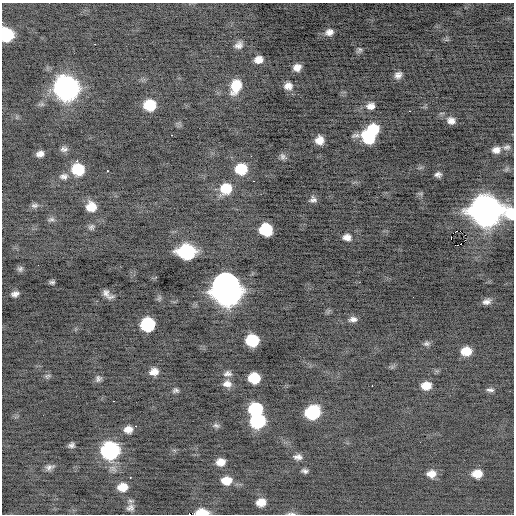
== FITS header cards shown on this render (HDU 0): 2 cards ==
NAXIS1  =                  512 / Axis length
NAXIS2  =                  512 / Axis length

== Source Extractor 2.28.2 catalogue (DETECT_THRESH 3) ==
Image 512 x 512 px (HDU 0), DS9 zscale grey, 1 PNG px = 1 image px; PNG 516 x 516 px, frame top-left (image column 1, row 512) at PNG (2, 3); no overlay
Background -0.409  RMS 0.84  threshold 2.53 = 3 sigma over >= 5 px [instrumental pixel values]
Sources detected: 91; all 91 listed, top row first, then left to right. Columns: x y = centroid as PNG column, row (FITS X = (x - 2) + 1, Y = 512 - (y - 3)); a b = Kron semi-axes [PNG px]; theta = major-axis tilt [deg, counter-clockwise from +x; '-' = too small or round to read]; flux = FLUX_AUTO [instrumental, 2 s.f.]
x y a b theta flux
329 32 12 9 12 390
6 35 10 9 - 3700
95 44 2 2 - 510
239 45 9 7 35 300
359 50 9 7 51 150
259 60 9 7 14 460
297 67 8 7 - 420
398 75 8 7 - 300
236 86 14 10 71 1400
288 86 10 9 - 410
66 88 13 12 - 33000
150 105 10 9 - 1700
371 106 10 8 1 390
410 111 3 2 - 240
451 121 9 8 - 350
373 129 11 10 - 1900
171 135 3 2 - 580
368 138 15 9 -25 2000
319 140 8 7 - 570
507 147 10 7 16 190
64 149 9 7 2 200
496 150 10 8 9 400
40 154 7 5 16 300
283 157 9 6 -48 190
77 161 3 2 - 160
78 169 10 9 - 1900
241 169 10 10 - 1700
107 171 3 2 - 68
438 174 6 5 - 180
64 176 11 8 6 260
253 181 2 2 - 47
226 189 12 11 - 1400
313 199 9 8 - 220
34 205 10 6 5 170
91 207 9 9 - 890
486 211 17 13 -5 83000
51 219 9 6 0 150
91 227 9 7 35 170
266 230 10 9 - 2600
460 231 2 2 - 64
465 235 3 2 - 290
347 237 11 8 -1 370
451 238 4 2 - 2000
465 240 3 2 - 55
461 244 2 2 - 570
458 245 3 2 - 210
186 252 12 10 0 6800
20 269 7 7 - 150
52 282 5 4 - 120
227 291 15 14 - 68000
106 293 12 9 -52 330
15 294 7 5 19 250
486 302 8 5 15 240
353 319 10 6 5 260
148 324 10 10 - 4300
252 340 10 9 - 2800
426 343 9 7 5 160
466 351 9 7 5 960
154 372 9 7 10 460
228 374 12 7 8 250
47 376 8 5 18 130
98 378 9 8 - 190
254 378 9 8 - 1800
227 384 11 9 -7 380
372 386 2 2 - 75
426 386 9 7 6 750
175 390 7 5 14 140
490 390 10 5 -3 170
113 401 3 2 - 210
256 409 10 9 - 3400
312 412 11 9 18 4700
258 421 11 10 - 4700
136 426 3 2 - 250
216 426 9 6 -21 160
128 429 9 7 4 440
71 445 7 5 23 170
110 451 11 11 - 10000
298 457 10 7 0 270
221 462 8 7 - 510
49 467 10 6 19 230
305 471 7 5 -15 160
431 474 10 8 4 500
477 474 9 8 - 800
130 478 3 2 - 370
226 480 11 8 4 770
122 487 9 7 2 750
261 502 8 7 - 600
130 508 10 8 21 240
202 512 10 5 -1 1100
189 514 2 2 - 86
291 514 12 3 0 130
At the frame edge (FLAGS 8, measured only in part): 5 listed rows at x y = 6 35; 486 211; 202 512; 189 514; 291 514